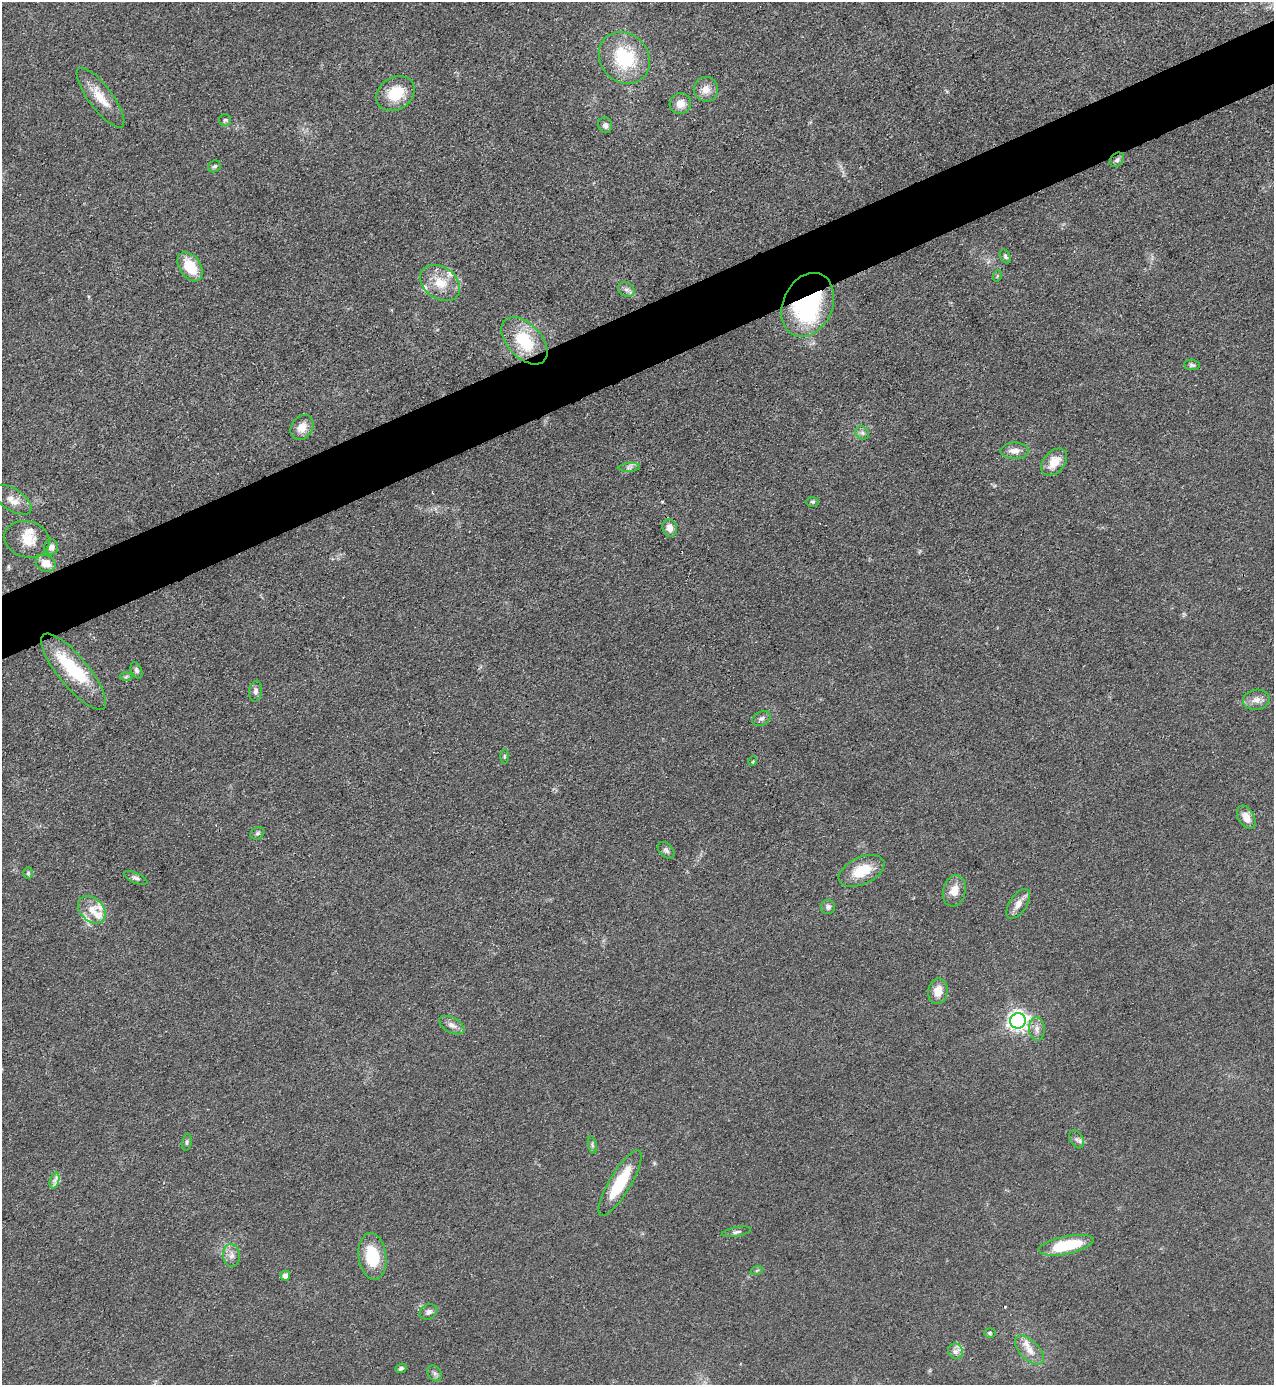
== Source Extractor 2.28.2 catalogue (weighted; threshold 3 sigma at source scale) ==
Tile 10 of 4 x 4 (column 2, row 3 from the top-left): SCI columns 1423-2694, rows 1384-2766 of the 5520 x 5533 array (HDU 1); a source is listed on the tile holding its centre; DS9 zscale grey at full resolution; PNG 1276 x 1387 px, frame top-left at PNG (2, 2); each listed source drawn as its Kron ellipse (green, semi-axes under 4 px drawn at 4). Shown black and unused: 5% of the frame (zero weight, under 3 of 4 exposures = <1% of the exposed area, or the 3 px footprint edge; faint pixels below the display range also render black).
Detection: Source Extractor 2.28.2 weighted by HDU 2 'WHT'; one run over the whole footprint, this tile lists its part. Background 0.0496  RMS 0.0054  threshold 0.0244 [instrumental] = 3 sigma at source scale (4.5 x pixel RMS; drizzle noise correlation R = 1.50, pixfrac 1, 0.05/0.05 arcsec/px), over >= 5 px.
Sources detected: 76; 1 inside a brighter object's white glare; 1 cosmic-ray / hot-pixel residue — neither listed nor drawn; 7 inside a brighter listed object's ellipse — not listed separately; the other 67 listed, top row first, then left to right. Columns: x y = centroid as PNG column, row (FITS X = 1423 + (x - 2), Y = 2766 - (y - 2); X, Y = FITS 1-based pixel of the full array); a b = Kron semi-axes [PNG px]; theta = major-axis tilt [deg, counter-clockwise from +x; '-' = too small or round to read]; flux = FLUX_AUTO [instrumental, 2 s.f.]
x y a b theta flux
624 58 27 24 -50 34
706 89 12 12 - 5.2
396 94 20 16 34 16
100 98 36 11 -53 12
680 104 11 10 - 5.4
225 120 6 6 - 1.1
605 125 8 6 -70 2.3
1117 160 8 6 46 1.4
215 166 6 5 - 1.2
1005 256 7 5 -61 1.1
190 267 16 10 -56 16
997 276 6 3 70 0.66
440 283 22 16 -36 12
626 289 9 7 -29 2.1
808 305 33 24 65 79
524 341 28 17 -47 26
1192 365 8 5 -8 1.3
302 427 13 10 55 6.4
862 433 7 6 - 1.7
1014 451 14 8 0 4.4
1054 462 15 10 48 9.1
629 468 10 4 6 1.8
12 500 22 10 -34 6.1
812 502 6 5 - 0.92
670 528 9 7 -73 4.1
27 539 23 18 -16 11
51 547 7 7 - 3.4
46 563 10 8 -27 6.9
136 670 9 5 -68 1.5
74 672 48 15 -50 35
126 677 6 4 3 0.89
255 691 10 6 81 2
1256 700 13 10 10 3.8
761 718 9 6 29 1.8
505 756 7 3 90 0.75
753 761 5 3 - 0.5
1246 817 12 7 -59 5.4
258 833 7 6 - 1.2
666 850 10 6 -45 1.7
862 871 24 13 25 15
28 873 6 5 - 0.94
136 878 12 5 -23 1.6
954 891 16 11 76 6.8
1018 904 17 8 57 4.9
828 907 7 7 - 1.7
92 910 16 11 -45 6.8
938 991 13 9 81 7.4
1018 1021 8 7 - 260
452 1025 13 7 -28 3.2
1037 1029 12 8 -85 3.2
1077 1139 10 6 -57 1.8
187 1142 8 5 77 1.1
592 1145 9 3 -77 1
55 1180 8 4 72 1.9
620 1183 37 10 59 27
737 1232 15 4 10 1.6
1066 1245 28 9 12 27
231 1255 11 8 -83 3.4
372 1256 23 14 -83 23
757 1270 6 4 20 0.84
285 1276 5 5 - 3
428 1312 9 7 25 2.2
990 1333 6 5 - 0.92
1029 1350 18 9 -46 5.9
956 1351 8 7 - 2.6
401 1368 6 4 26 1.4
435 1373 8 6 -54 1.8
Overlapping masked pixels (flux is a lower limit): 1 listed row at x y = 808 305